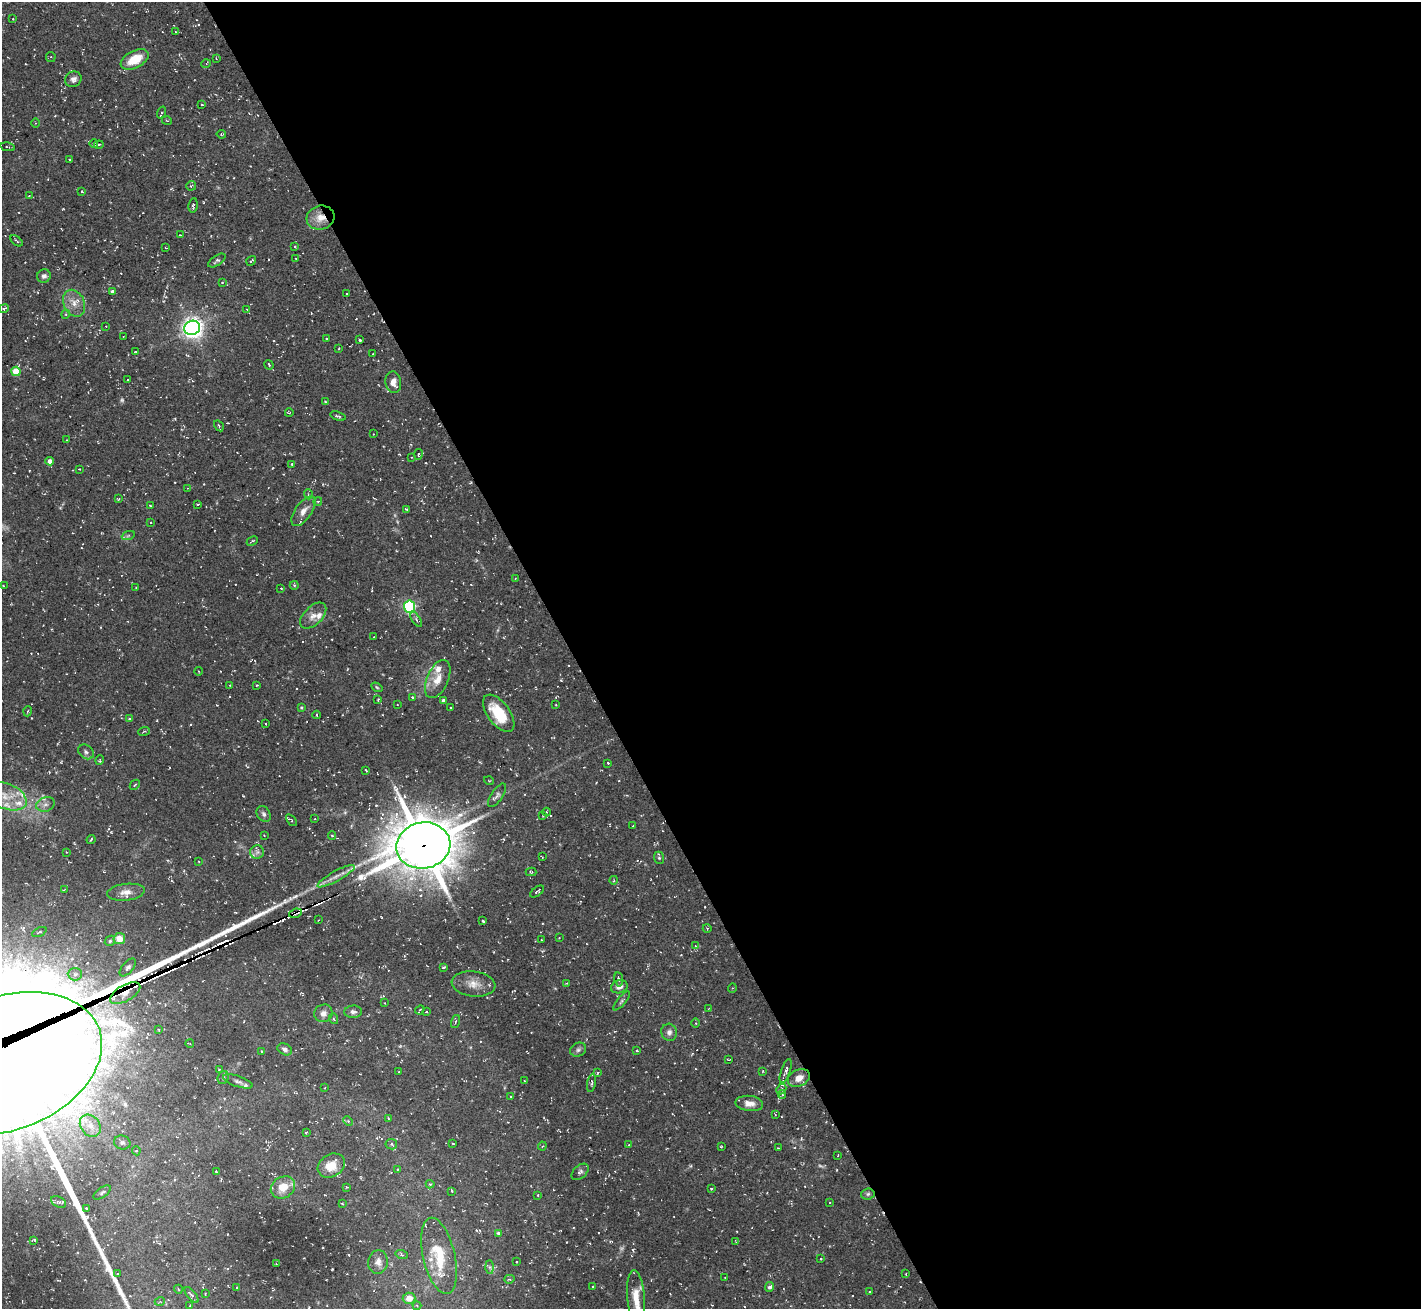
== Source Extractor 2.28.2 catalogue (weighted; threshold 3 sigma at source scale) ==
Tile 8 of 4 x 4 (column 4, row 2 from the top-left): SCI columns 4261-5679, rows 2771-4077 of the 5682 x 5673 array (HDU 1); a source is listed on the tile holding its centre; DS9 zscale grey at full resolution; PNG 1423 x 1311 px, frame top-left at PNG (2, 2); each listed source drawn as its Kron ellipse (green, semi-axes under 4 px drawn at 4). Shown black and unused: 60% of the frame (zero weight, under 3 of 5 exposures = <1% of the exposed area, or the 3 px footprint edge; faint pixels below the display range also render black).
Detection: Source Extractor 2.28.2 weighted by HDU 2 'WHT'; one run over the whole footprint, this tile lists its part. Background 0.101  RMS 0.0071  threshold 0.0318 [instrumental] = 3 sigma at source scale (4.5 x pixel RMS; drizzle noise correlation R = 1.50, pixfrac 1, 0.05/0.05 arcsec/px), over >= 5 px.
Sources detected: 284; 5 too faint to see at this stretch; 33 cosmic-ray / hot-pixel residue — neither listed nor drawn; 10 inside a brighter listed object's ellipse — not listed separately; the other 236 listed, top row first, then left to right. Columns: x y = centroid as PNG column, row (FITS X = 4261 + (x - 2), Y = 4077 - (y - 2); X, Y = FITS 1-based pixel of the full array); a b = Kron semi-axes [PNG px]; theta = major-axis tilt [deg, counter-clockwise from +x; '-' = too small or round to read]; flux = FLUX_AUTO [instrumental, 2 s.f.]
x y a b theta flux
13 19 2 2 - 0.39
176 32 3 2 - 0.49
51 57 5 4 - 0.89
216 58 4 3 - 0.51
135 59 15 8 27 16
206 64 5 3 - 0.61
73 79 8 7 - 2.6
202 105 3 2 - 0.71
162 112 6 3 71 0.6
167 121 5 3 - 0.55
35 123 4 3 - 0.59
221 134 5 3 - 0.59
94 144 4 3 - 0.56
99 145 5 3 - 1.2
8 147 7 3 -11 0.77
70 159 3 2 - 0.78
191 186 5 4 - 0.92
82 192 3 3 - 0.66
29 196 3 2 - 0.35
193 205 7 4 81 1.2
320 218 14 12 16 9.1
180 235 2 2 - 0.39
17 241 7 2 -40 0.84
295 247 3 3 - 0.6
166 248 4 2 - 0.45
296 258 3 2 - 0.47
217 261 10 4 35 1.5
251 261 5 3 - 1.2
44 276 7 6 - 2.2
222 282 4 2 - 0.47
112 291 4 3 - 1.5
346 294 3 2 - 0.63
74 303 14 10 -64 6.8
4 308 5 3 - 1.2
247 309 3 2 - 0.45
66 314 4 3 - 0.66
106 326 3 2 - 0.37
192 328 8 7 - 440
124 336 3 2 - 0.42
326 339 3 2 - 0.63
359 340 3 3 - 1.2
339 348 3 2 - 0.51
135 352 3 2 - 0.49
372 354 3 2 - 0.54
269 365 5 2 - 0.61
16 371 4 4 - 18
127 380 3 2 - 0.64
393 382 11 8 -82 6
325 402 3 2 - 0.75
289 413 4 2 - 0.45
338 416 8 3 -18 1.1
219 426 6 3 -56 0.8
373 434 2 2 - 0.34
66 440 3 2 - 0.41
418 454 5 3 - 0.63
411 457 4 2 - 0.47
50 461 4 4 - 3.4
292 464 3 3 - 0.57
79 469 2 2 - 0.5
188 488 4 3 - 0.59
308 494 5 3 - 0.68
118 499 4 3 - 0.62
318 501 4 3 - 0.52
198 504 3 2 - 0.5
150 505 3 2 - 0.57
406 509 4 3 - 1
303 511 17 8 55 5.7
151 522 2 2 - 0.44
128 536 6 4 19 1.1
252 541 6 2 26 0.84
515 579 3 2 - 0.5
294 585 4 4 - 0.75
3 586 3 2 - 0.53
136 588 2 2 - 0.53
281 588 3 2 - 0.76
409 606 6 5 - 93
313 616 16 9 44 5.5
416 619 8 4 -56 1.6
374 637 2 2 - 0.4
198 671 4 3 - 0.53
438 679 20 10 66 9.1
230 685 2 2 - 0.6
257 685 3 3 - 0.78
377 687 6 4 -32 0.83
412 697 4 3 - 0.8
378 700 3 2 - 0.75
443 700 4 4 - 1.9
397 704 2 2 - 0.4
556 705 3 2 - 0.51
301 707 4 3 - 0.67
451 707 3 2 - 0.64
28 711 5 3 - 0.7
499 713 21 11 -53 25
316 715 4 3 - 0.69
129 719 4 2 - 0.53
266 724 2 2 - 0.53
144 731 6 3 19 0.83
86 752 8 6 -38 2.2
100 760 5 3 - 0.59
608 763 3 2 - 0.59
366 770 3 2 - 0.54
489 781 5 3 - 0.56
135 785 6 2 45 0.62
497 795 14 5 56 2.5
6 796 22 12 -22 13
45 804 9 7 23 2.8
546 812 4 3 - 0.51
264 814 8 6 -58 2
543 816 2 2 - 0.39
314 819 2 2 - 0.51
291 820 7 3 -52 0.85
633 826 3 2 - 0.6
264 835 3 2 - 0.44
332 836 4 4 - 0.77
91 839 5 3 - 0.69
423 845 27 23 11 3000
66 852 4 3 - 0.45
257 852 7 7 - 2.3
542 857 3 2 - 0.43
659 858 6 5 - 1.2
199 861 3 3 - 0.58
531 872 5 4 - 0.79
336 876 21 5 29 5.2
614 880 4 3 - 0.6
64 890 4 2 - 0.52
126 892 19 8 6 5.7
537 892 8 3 36 1
295 913 6 4 20 2.4
318 920 3 2 - 0.43
483 921 3 3 - 0.9
707 928 4 3 - 0.63
39 932 7 3 25 0.99
559 938 3 2 - 0.41
119 939 6 5 - 8.2
541 940 2 2 - 0.53
110 941 5 4 - 0.98
695 946 4 4 - 0.9
128 967 11 5 49 2.2
444 967 4 2 - 0.96
75 974 7 6 - 2.7
619 979 7 3 -80 1.1
566 983 4 2 - 0.53
473 984 22 12 -6 8.9
619 987 8 6 18 3
732 988 5 3 - 0.61
125 993 17 8 30 17
622 1001 12 4 50 1.4
385 1003 3 2 - 0.35
709 1008 3 2 - 0.48
420 1010 5 2 - 0.71
353 1012 9 6 5 2.4
426 1012 3 2 - 0.45
323 1013 9 8 - 3.8
334 1019 5 3 - 0.73
455 1022 7 3 71 0.82
695 1023 5 3 - 0.6
159 1030 3 2 - 0.47
669 1032 8 8 - 2.9
190 1044 4 3 - 0.6
285 1049 7 5 -28 2.5
578 1050 8 6 27 1.8
262 1051 4 2 - 0.55
637 1051 3 3 - 0.83
729 1059 4 2 - 0.59
4 1064 101 67 20 21000
219 1069 4 4 - 0.83
763 1071 4 2 - 0.43
786 1071 12 4 70 2.1
399 1072 3 2 - 0.59
598 1072 3 2 - 0.61
223 1077 7 5 69 1.3
799 1078 11 8 27 6.6
524 1080 2 2 - 0.41
238 1081 15 5 -18 2.8
592 1083 9 4 80 1.5
325 1088 3 2 - 0.42
781 1089 6 4 45 0.97
782 1095 4 4 - 0.98
511 1097 3 3 - 0.7
749 1103 14 7 -6 5
775 1114 3 3 - 0.57
388 1118 4 3 - 0.65
348 1121 5 4 - 0.95
90 1126 12 9 -51 6.6
306 1132 3 2 - 0.67
122 1143 8 7 - 2.2
391 1144 6 5 - 1.2
453 1144 3 2 - 0.47
629 1145 3 3 - 0.84
542 1146 4 4 - 0.79
721 1146 3 2 - 0.56
778 1148 2 2 - 0.46
136 1151 5 4 - 0.97
838 1155 3 2 - 0.43
331 1166 14 11 31 11
398 1169 4 3 - 0.51
216 1171 3 2 - 0.71
580 1172 10 6 43 2.2
430 1184 4 4 - 0.9
283 1187 13 10 32 11
347 1187 4 4 - 0.61
711 1189 3 3 - 0.78
452 1191 3 2 - 0.65
102 1192 10 4 36 1.5
868 1194 6 5 - 1.4
538 1195 4 2 - 0.5
59 1202 8 5 -26 1.6
830 1203 3 2 - 0.48
342 1204 3 2 - 0.6
86 1208 3 3 - 0.77
498 1233 4 4 - 0.91
34 1240 4 3 - 0.79
736 1242 3 2 - 0.44
402 1255 6 4 -18 0.96
439 1256 39 16 -77 27
821 1259 3 2 - 0.58
378 1262 12 10 84 4.2
516 1262 3 2 - 0.47
276 1264 3 2 - 0.59
490 1267 7 4 -89 1.3
118 1274 4 3 - 1.1
906 1274 4 2 - 0.47
725 1277 3 2 - 0.45
509 1279 5 4 - 0.88
593 1287 3 2 - 0.69
770 1287 5 4 - 1.7
237 1288 2 2 - 0.57
178 1289 4 3 - 0.5
869 1292 3 2 - 0.48
205 1294 2 2 - 0.42
191 1295 10 4 -51 1.3
636 1297 27 8 -85 12
409 1298 6 5 - 6.7
160 1301 5 3 - 0.75
190 1306 4 3 - 1.1
417 1306 4 4 - 0.81
Overlapping masked pixels (flux is a lower limit): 5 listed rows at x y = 320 218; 423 845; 295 913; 125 993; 4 1064
Isophote crosses this tile's border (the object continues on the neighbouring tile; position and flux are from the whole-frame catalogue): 1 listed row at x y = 4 1064
Unlisted compact peaks at least as high as the median listed source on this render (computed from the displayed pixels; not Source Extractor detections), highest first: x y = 296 896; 272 908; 349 1255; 284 902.